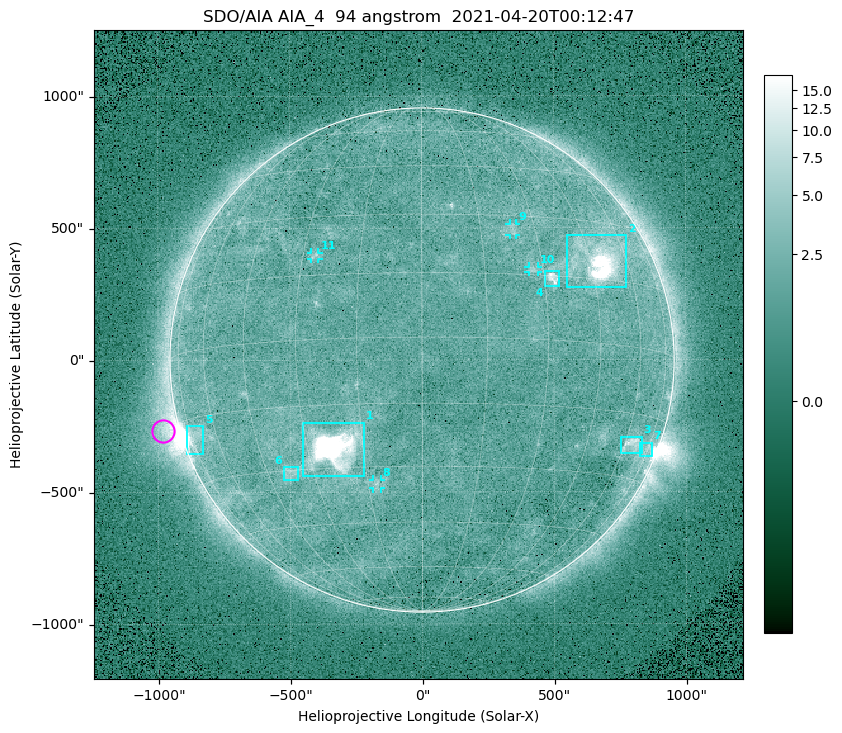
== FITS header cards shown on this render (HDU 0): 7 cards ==
TELESCOP= 'SDO/AIA '
INSTRUME= 'AIA_4   '
WAVELNTH=                   94
WAVEUNIT= 'angstrom'
DATE-OBS= '2021-04-20T00:12:47.12'
CTYPE1  = 'HPLN-TAN'
CTYPE2  = 'HPLT-TAN'

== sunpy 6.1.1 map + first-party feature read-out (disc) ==
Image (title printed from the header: SDO/AIA AIA_4  94 angstrom  2021-04-20T00:12:47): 512 x 512 px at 4.8 arcsec/px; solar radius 955 arcsec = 199 px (full disc in frame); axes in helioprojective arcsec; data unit not stated in the header (colour bar unlabelled)
Orientation: roll -0.138 deg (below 1 deg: not rotated)
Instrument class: DISC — disc imager (sunpy class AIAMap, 94 A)
Bright regions (active regions / flare kernels): reference = the median radial profile (limb darkening/brightening removed); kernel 5 px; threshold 5 sigma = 2.46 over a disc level ~1.74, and >= 1.15x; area >= 9 px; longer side >= 5 px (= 24 arcsec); searched inside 0.97 R_sun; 11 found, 11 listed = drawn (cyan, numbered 1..; 4 of them under ~33 arcsec drawn as corner ticks so the feature stays visible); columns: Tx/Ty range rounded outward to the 10 arcsec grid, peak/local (2 s.f.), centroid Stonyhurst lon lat
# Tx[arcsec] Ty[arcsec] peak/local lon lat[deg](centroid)
1 -450..-220 -440..-230 931 -22 -25
2 550..780 270..470 43 +48 +20
3 750..830 -360..-290 4.5 +64 -22
4 470..520 280..340 6.5 +32 +15
5 -900..-830 -360..-250 6.9 -72 -19
6 -530..-470 -450..-400 2.9 -37 -31
7 820..870 -370..-310 2.9 +74 -22
8 -190..-160 -490..-450 3.1 -13 -34
9 330..360 470..520 2.8 +24 +26
10 400..440 330..360 2.9 +27 +16
11 -420..-390 380..410 2.9 -27 +20
Off-limb structures (1.02-1.3 R_sun): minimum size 50 px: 5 found; the strongest spans PA ~90..115 deg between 1.02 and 1.22 R_sun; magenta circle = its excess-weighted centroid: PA ~105 deg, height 1.06 R_sun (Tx ~-980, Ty ~-270 arcsec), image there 4.5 x the reference